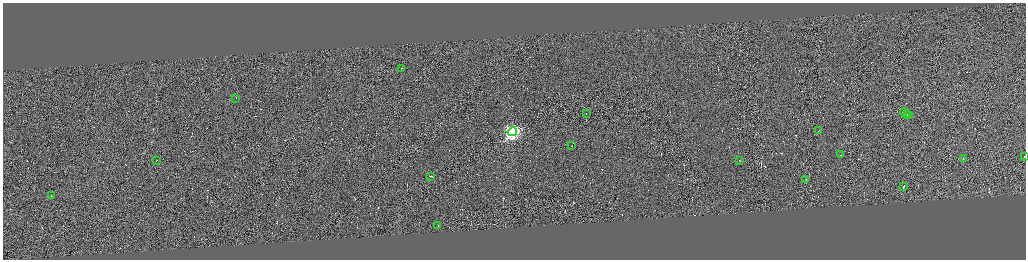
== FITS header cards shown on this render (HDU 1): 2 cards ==
NAXIS1  =                 4093
NAXIS2  =                 1030

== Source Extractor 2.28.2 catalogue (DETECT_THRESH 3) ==
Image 4093 x 1030 px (HDU 1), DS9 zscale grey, zoomed out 1/4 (1 PNG px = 4 x 4 image px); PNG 1028 x 262 px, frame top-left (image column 3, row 1029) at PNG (3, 3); each listed source drawn as its Kron ellipse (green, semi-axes under 4 px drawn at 4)
Background 0.0486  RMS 4.1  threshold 12.4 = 3 sigma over >= 5 px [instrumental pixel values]
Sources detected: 390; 371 cannot appear on this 1/4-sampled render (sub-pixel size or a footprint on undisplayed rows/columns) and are neither listed nor drawn; the other 19 listed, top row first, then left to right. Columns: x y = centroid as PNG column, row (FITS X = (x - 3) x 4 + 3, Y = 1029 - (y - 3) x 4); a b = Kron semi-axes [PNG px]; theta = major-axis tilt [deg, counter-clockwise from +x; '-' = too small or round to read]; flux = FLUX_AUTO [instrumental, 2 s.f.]
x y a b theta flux
401 69 2 1 - 14000
236 99 2 1 - 15000
905 113 5 1 - 81000
586 114 2 1 - 9400
908 115 2 1 - 22000
909 116 2 1 - 18000
819 130 3 1 - 40000
512 132 5 4 - 670000
572 146 2 1 - 15000
840 155 2 1 - 17000
1025 156 2 1 - 9100
963 159 2 1 - 9900
156 161 2 1 - 11000
740 161 2 1 - 11000
430 176 3 1 - 30000
806 179 2 1 - 30000
903 187 4 1 - 36000
51 196 3 1 - 25000
438 226 2 1 - 9600
At the frame edge (FLAGS 8, measured only in part): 1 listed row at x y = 1025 156
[371 sub-pixel or undisplayed-footprint detections neither listed nor drawn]